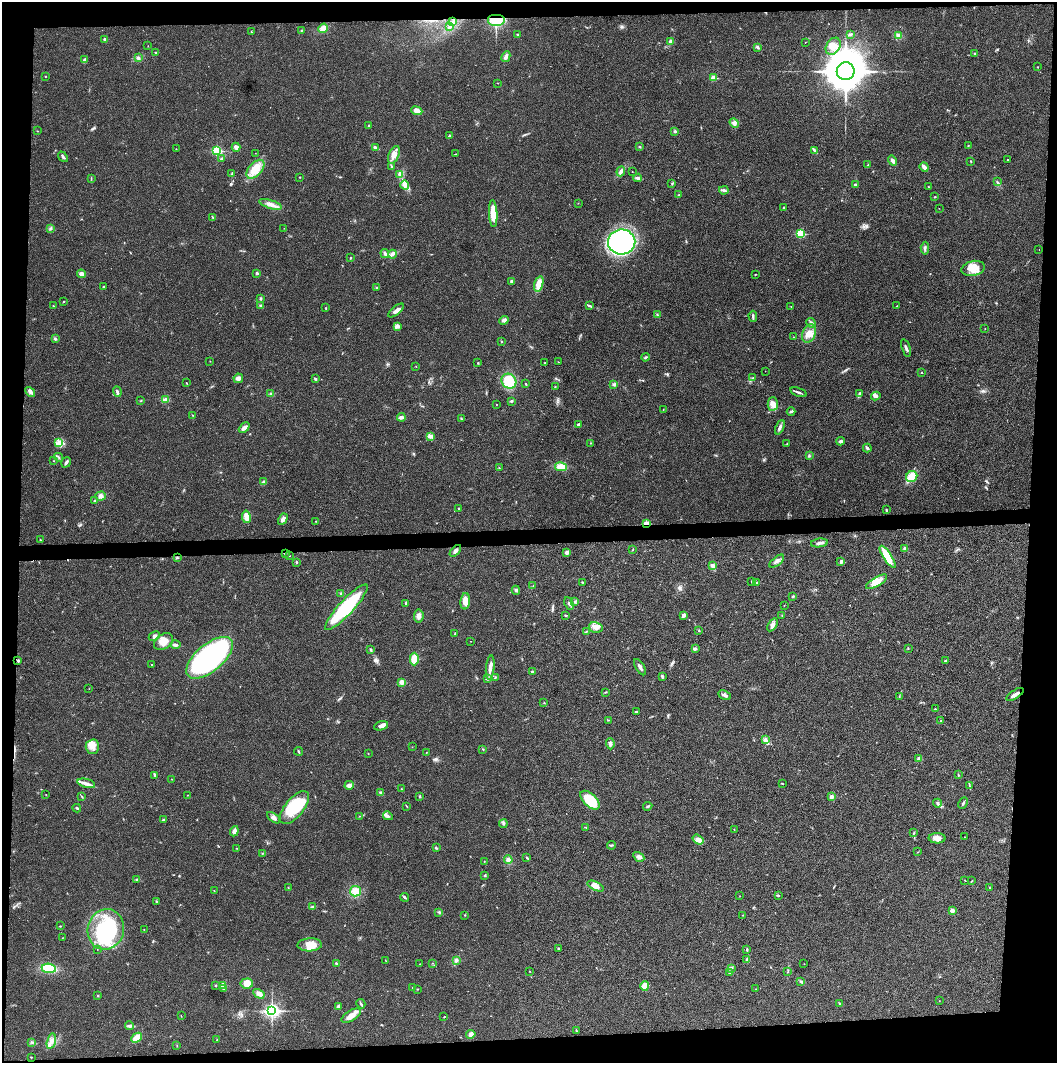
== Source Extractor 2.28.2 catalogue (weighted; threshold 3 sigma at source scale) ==
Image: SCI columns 4-4220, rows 1-4243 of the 4221 x 4243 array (HDU 1 of 3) = the unmasked area's bounding box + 8 px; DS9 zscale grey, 4 x 4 block average (1 PNG px = mean of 4 x 4 image px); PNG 1059 x 1065 px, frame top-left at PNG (2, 2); each listed source drawn as its Kron ellipse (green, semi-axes under 4 px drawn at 4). Shown black and unused: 9% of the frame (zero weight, under 3 of 4 exposures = <1% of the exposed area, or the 3 px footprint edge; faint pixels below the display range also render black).
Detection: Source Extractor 2.28.2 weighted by HDU 2 'WHT'. Background 0.019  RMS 0.0051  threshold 0.0231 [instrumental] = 3 sigma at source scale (4.5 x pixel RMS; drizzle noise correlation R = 1.50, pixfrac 1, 0.05/0.05 arcsec/px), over >= 5 px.
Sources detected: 374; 3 inside a brighter object's white glare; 1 cosmic-ray / hot-pixel residue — neither listed nor drawn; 1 coinciding with a brighter row at this scale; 20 inside a brighter listed object's ellipse — not listed separately; the other 349 listed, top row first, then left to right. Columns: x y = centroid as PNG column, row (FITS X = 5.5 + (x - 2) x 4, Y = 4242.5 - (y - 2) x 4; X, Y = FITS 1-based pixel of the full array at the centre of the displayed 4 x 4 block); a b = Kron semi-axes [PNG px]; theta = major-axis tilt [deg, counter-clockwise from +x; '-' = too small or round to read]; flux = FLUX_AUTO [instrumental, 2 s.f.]
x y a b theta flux
496 20 9 6 0 94
453 22 3 2 - 3.8
450 27 3 2 - 4.6
323 28 5 4 - 18
301 31 2 2 - 1.3
251 32 2 2 - 1.3
517 34 3 2 - 2.6
851 35 2 2 - 2.4
898 35 3 3 - 5.5
105 39 3 2 - 8
671 41 2 2 - 26
805 42 2 2 - 0.76
148 46 2 2 - 0.68
833 46 9 6 57 24
758 47 4 3 - 5.1
155 52 2 2 - 1.9
975 54 3 2 - 2.7
506 57 5 3 - 10
138 58 3 3 - 4.4
84 60 3 2 - 6.8
1037 67 2 2 - 1.4
846 71 9 8 - 9800
45 76 2 2 - 2.6
714 78 2 2 - 72
498 83 2 2 - 0.96
417 111 5 4 - 24
734 123 5 3 - 8.2
369 126 2 2 - 1.8
37 131 2 2 - 1
675 131 2 2 - 4.9
449 136 2 2 - 2.3
968 145 2 2 - 1.4
236 147 4 3 - 9.8
376 147 3 2 - 3.5
639 147 3 2 - 1.6
176 149 2 2 - 0.7
814 150 4 2 - 4.2
217 151 2 2 - 280
255 153 2 2 - 0.5
456 154 3 2 - 1.7
394 155 9 5 66 19
63 157 6 2 -50 5.3
222 158 2 2 - 5.2
1008 160 2 2 - 1.8
892 161 5 3 - 11
971 161 2 2 - 1.6
868 165 2 2 - 2.6
391 166 4 2 - 3
924 167 5 2 - 20
255 169 11 6 49 48
621 171 5 3 - 8.3
632 172 2 2 - 0.93
231 174 2 2 - 1.5
400 174 2 2 - 3.6
300 177 2 2 - 1.4
91 178 2 2 - 1.5
638 178 4 2 - 10
997 182 2 2 - 2
672 184 2 2 - 1.9
855 184 3 2 - 3.3
405 185 5 3 - 9.1
929 187 3 2 - 1.6
724 190 5 2 - 4.2
679 195 2 2 - 3.1
935 197 2 2 - 2.6
578 203 2 2 - 1.1
271 204 11 4 -17 20
783 207 2 2 - 1.7
939 208 2 2 - 0.68
493 213 13 4 -87 53
213 217 2 2 - 1.2
50 228 2 2 - 1.8
284 228 2 2 - 0.51
800 234 2 2 - 160
622 242 14 12 1 570
925 248 6 2 84 5.4
1039 249 2 2 - 0.77
385 253 4 3 - 8.6
393 254 4 3 - 6.8
351 258 3 2 - 2
973 268 11 7 14 47
257 273 2 2 - 5.7
81 274 5 3 - 12
755 274 2 2 - 1.6
511 281 3 2 - 5.5
539 284 8 4 74 30
103 287 2 2 - 1.6
376 288 2 2 - 2.8
261 298 2 2 - 2.6
63 301 3 2 - 1.8
261 305 2 2 - 3
53 306 2 2 - 1.7
589 306 4 2 - 4.6
791 306 2 2 - 0.67
897 306 2 2 - 1.2
326 308 2 2 - 1.1
396 310 9 3 40 13
657 315 2 2 - 1
753 316 5 2 - 5.1
504 320 5 4 - 7.9
811 323 5 3 - 7.1
397 326 3 2 - 5.1
985 329 2 2 - 1.1
809 334 9 6 69 27
794 337 2 2 - 0.67
55 339 3 2 - 4.4
502 341 2 2 - 1.2
906 348 9 2 -71 7.9
645 357 4 2 - 3.9
210 361 2 2 - 1.1
558 362 2 2 - 1.2
478 363 3 2 - 1.5
545 363 2 2 - 2.5
416 366 2 2 - 0.68
765 371 2 2 - 0.59
921 372 2 2 - 3.8
753 377 2 2 - 1.2
238 378 5 4 - 7.8
315 379 3 2 - 4.3
509 381 8 7 - 69
186 383 2 2 - 1.5
526 384 3 2 - 2
614 384 3 3 - 5.5
555 387 2 2 - 1.5
117 391 5 2 - 6.8
30 392 5 3 - 8.4
798 392 8 2 -19 6.7
271 394 3 3 - 4.2
860 394 4 3 - 6.3
876 396 5 3 - 7.7
165 400 4 3 - 15
141 401 2 2 - 1.1
511 401 3 2 - 3.1
496 404 2 2 - 0.84
773 404 6 5 - 15
663 409 2 2 - 0.92
791 411 4 2 - 4.1
192 415 2 2 - 2.1
401 417 4 2 - 10
461 419 3 2 - 2.2
579 425 2 2 - 11
780 427 8 3 66 7.7
244 428 6 4 43 11
430 436 4 3 - 7
840 441 4 3 - 5.1
59 443 4 3 - 8.5
590 443 2 2 - 1.1
787 444 2 2 - 0.97
867 448 4 2 - 7.6
809 456 3 2 - 2.9
59 457 4 2 - 3.6
54 461 2 2 - 0.87
66 462 5 2 - 6.4
561 467 6 4 -12 37
499 468 2 2 - 1.7
912 476 6 5 - 39
263 482 4 2 - 4.2
101 496 5 4 - 10
94 501 3 2 - 2.6
458 509 2 2 - 1.6
886 510 3 2 - 2.7
246 517 6 4 -81 28
283 519 6 4 60 11
316 521 2 2 - 1.3
646 524 2 2 - 94
40 540 2 2 - 1.7
819 543 8 3 7 9
904 548 3 2 - 8
633 549 3 2 - 1.3
455 551 7 3 48 9
567 552 3 2 - 12
285 553 2 2 - 8.9
289 556 2 2 - 1.6
887 557 13 4 -57 82
177 558 2 2 - 2.1
777 561 9 3 40 9.6
296 562 3 2 - 2.3
840 562 4 3 - 5
713 566 4 3 - 15
582 582 3 2 - 2.1
751 582 2 2 - 1.3
876 582 12 4 31 37
757 583 2 2 - 2.7
533 585 2 2 - 0.91
516 590 4 3 - 4.5
341 593 3 2 - 2.6
793 596 3 2 - 4
465 601 8 4 84 29
575 602 2 2 - 2.1
569 603 6 3 -64 6.6
405 604 3 2 - 2.3
784 605 2 2 - 0.67
346 607 30 7 47 230
566 615 3 2 - 3.1
684 615 4 3 - 9.8
419 616 6 5 - 13
782 616 2 2 - 1
773 625 7 4 56 14
596 627 7 5 -14 16
586 631 3 2 - 2
699 631 2 2 - 1.9
455 633 3 2 - 2.1
154 636 5 2 - 6.1
471 641 2 2 - 0.69
163 642 10 7 33 30
175 645 5 3 - 6.3
908 648 3 2 - 1.1
695 649 4 3 - 4.6
371 650 3 2 - 3.8
209 658 28 13 40 700
414 659 6 4 -90 25
945 660 3 2 - 2.5
18 661 3 2 - 3.5
151 664 2 2 - 1.3
640 667 9 2 -59 9.8
490 668 12 3 83 20
532 671 4 2 - 3.3
662 676 4 2 - 3
495 677 2 2 - 1.4
488 679 4 3 - 5
402 682 2 2 - 54
89 689 2 2 - 0.67
605 692 3 2 - 2
1015 694 10 2 33 16
724 695 6 3 -27 10
899 696 3 2 - 1.7
544 703 2 2 - 1.2
935 709 2 2 - 1.4
636 711 2 2 - 3.3
608 720 2 2 - 1.4
941 721 3 2 - 1.5
381 726 7 3 17 11
766 740 3 2 - 3.4
610 744 5 3 - 7.8
92 747 7 7 - 21
412 747 2 2 - 0.65
483 749 2 2 - 2
298 751 4 2 - 3.2
426 753 2 2 - 1.4
368 754 2 2 - 1.1
919 759 2 2 - 23
155 775 2 2 - 1.4
958 775 2 2 - 1.7
172 779 2 2 - 0.76
86 783 9 3 -14 13
782 783 3 2 - 1.7
349 785 4 4 - 9.6
969 786 4 2 - 2.3
401 789 2 2 - 1.5
381 793 3 2 - 7.1
46 795 2 2 - 0.79
188 795 2 2 - 1.3
81 796 2 2 - 1.3
420 796 2 2 - 1.5
831 797 2 2 - 32
590 800 12 6 -44 85
937 803 4 2 - 3.4
963 803 6 2 63 4.7
407 806 2 2 - 1.4
648 806 4 2 - 3.4
295 807 20 9 51 150
77 808 4 2 - 4.2
360 816 2 2 - 0.96
388 816 5 2 - 5.7
274 818 8 3 -35 9.7
163 820 3 2 - 4.6
503 824 4 3 - 4.3
586 827 3 2 - 1.8
734 829 3 2 - 1.3
234 831 5 3 - 13
914 833 3 2 - 2.6
964 837 2 2 - 0.61
937 838 8 5 -1 20
698 839 6 4 -35 11
612 845 4 2 - 3.6
237 848 2 2 - 1.5
436 848 4 2 - 2.1
918 852 2 2 - 1
262 853 2 2 - 1.8
639 857 6 4 -30 11
526 858 3 2 - 2.2
508 860 4 4 - 11
484 861 2 2 - 1.4
485 875 3 2 - 2.3
137 879 3 2 - 3
965 880 2 2 - 0.83
972 881 2 2 - 2
595 886 9 4 -26 14
989 887 2 2 - 1.1
288 888 2 2 - 1
214 890 2 2 - 1.1
355 891 5 5 - 27
778 895 3 2 - 3.1
740 896 2 2 - 0.57
405 897 4 2 - 3.9
156 902 3 2 - 2.5
312 907 4 2 - 6.9
952 911 2 2 - 39
439 912 2 2 - 1.4
465 915 2 2 - 2
743 915 2 2 - 1.1
60 926 2 2 - 1.4
106 929 20 18 74 250
144 930 2 2 - 0.9
62 938 2 2 - 0.89
310 945 12 6 3 32
558 948 2 2 - 2.6
97 949 2 2 - 0.54
747 950 3 2 - 2.8
456 960 3 3 - 5.2
747 960 3 2 - 5.5
386 961 2 2 - 1
336 963 3 2 - 5.2
432 963 2 2 - 1.2
419 964 2 2 - 1.2
804 964 2 2 - 0.91
49 968 7 4 -7 79
731 968 3 2 - 3.7
530 971 2 2 - 0.84
788 971 2 2 - 0.97
729 973 2 2 - 5
801 981 4 2 - 4.7
247 983 6 5 - 36
216 985 2 2 - 3.3
223 985 2 2 - 51
645 986 5 3 - 35
413 987 2 2 - 1.5
223 988 3 2 - 3.1
418 989 2 2 - 1.2
756 989 2 2 - 0.94
259 994 6 3 -30 14
98 996 2 2 - 1.8
939 1001 2 2 - 0.74
361 1004 5 2 - 3.9
840 1004 3 2 - 3.6
338 1006 3 3 - 3.9
272 1011 3 3 - 980
181 1016 2 2 - 1
351 1016 11 5 31 25
444 1017 2 2 - 1.4
130 1026 4 2 - 5.1
577 1031 3 2 - 2.1
471 1034 5 3 - 16
136 1038 6 4 41 34
217 1039 2 2 - 1.1
51 1041 8 4 75 15
32 1042 3 2 - 2.5
177 1046 2 2 - 0.81
31 1057 2 2 - 1.6
Overlapping masked pixels (flux is a lower limit): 4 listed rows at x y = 496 20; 646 524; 285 553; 1015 694
Diffuse or blended objects may show on this block-average render without a row.